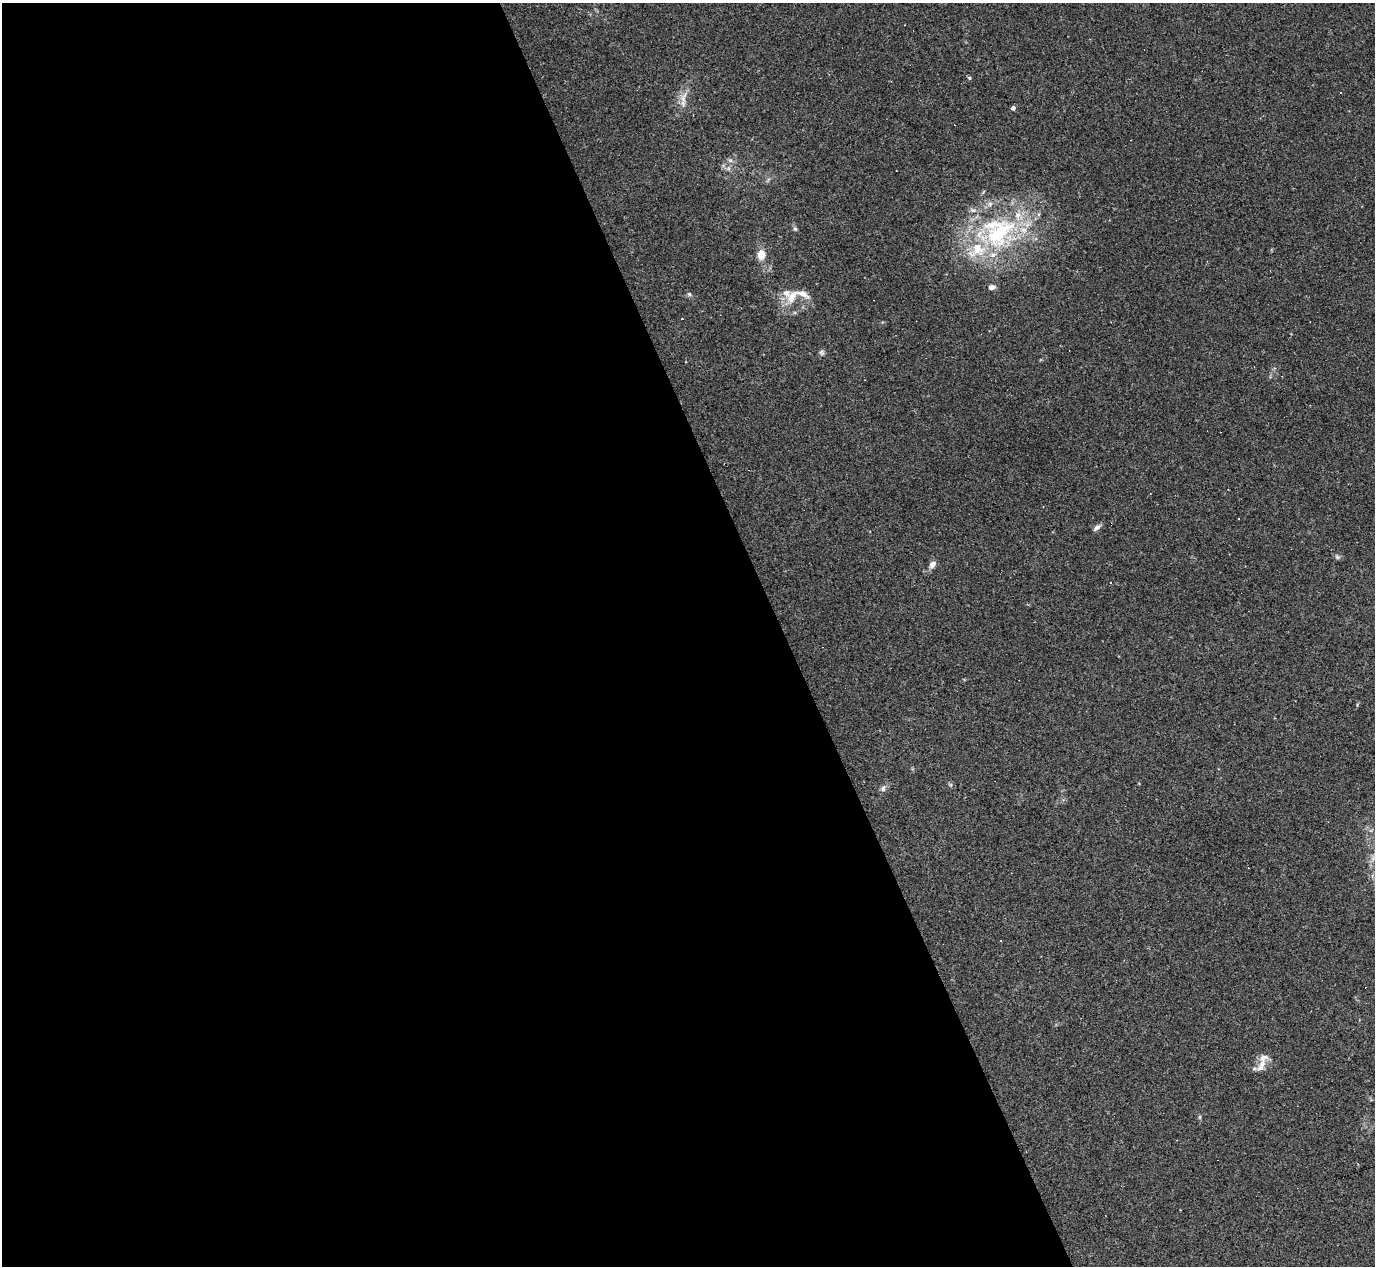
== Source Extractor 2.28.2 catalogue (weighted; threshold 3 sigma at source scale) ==
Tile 9 of 4 x 4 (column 1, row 3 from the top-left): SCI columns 1-1373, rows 1540-2803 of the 5491 x 5477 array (HDU 1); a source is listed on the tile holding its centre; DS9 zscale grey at full resolution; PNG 1377 x 1268 px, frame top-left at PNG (2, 3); no overlay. Shown black and unused: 57% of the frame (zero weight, under 2 of 3 exposures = <1% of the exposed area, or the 3 px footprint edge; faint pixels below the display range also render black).
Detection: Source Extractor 2.28.2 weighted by HDU 2 'WHT'; one run over the whole footprint, this tile lists its part. Background 0.0643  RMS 0.0057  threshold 0.0256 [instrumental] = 3 sigma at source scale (4.5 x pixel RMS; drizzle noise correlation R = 1.50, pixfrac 1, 0.05/0.05 arcsec/px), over >= 5 px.
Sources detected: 33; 7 cosmic-ray / hot-pixel residue — not listed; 7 inside a brighter listed object's ellipse — not listed separately; the other 19 listed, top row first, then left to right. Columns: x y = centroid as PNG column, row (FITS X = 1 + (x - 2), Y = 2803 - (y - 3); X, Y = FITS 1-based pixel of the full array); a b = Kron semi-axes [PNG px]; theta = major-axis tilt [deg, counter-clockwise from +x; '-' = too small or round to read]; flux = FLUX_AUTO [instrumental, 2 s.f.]
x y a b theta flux
969 78 5 3 - 0.59
683 99 20 8 78 5.2
1013 108 4 4 - 2.4
730 160 6 5 - 1.3
973 210 9 6 -10 1.8
795 229 6 5 - 1
999 233 59 33 43 73
761 255 11 8 87 6
992 287 7 5 1 2.5
689 294 6 5 - 1
792 297 19 10 63 7.8
822 353 7 6 - 1.3
1097 528 10 5 39 2.1
1337 557 7 5 -22 1.2
932 564 11 7 45 2.7
1111 582 3 3 - 2.2
883 788 9 6 80 1.7
1262 1064 12 8 65 5
1200 1117 6 4 72 0.7